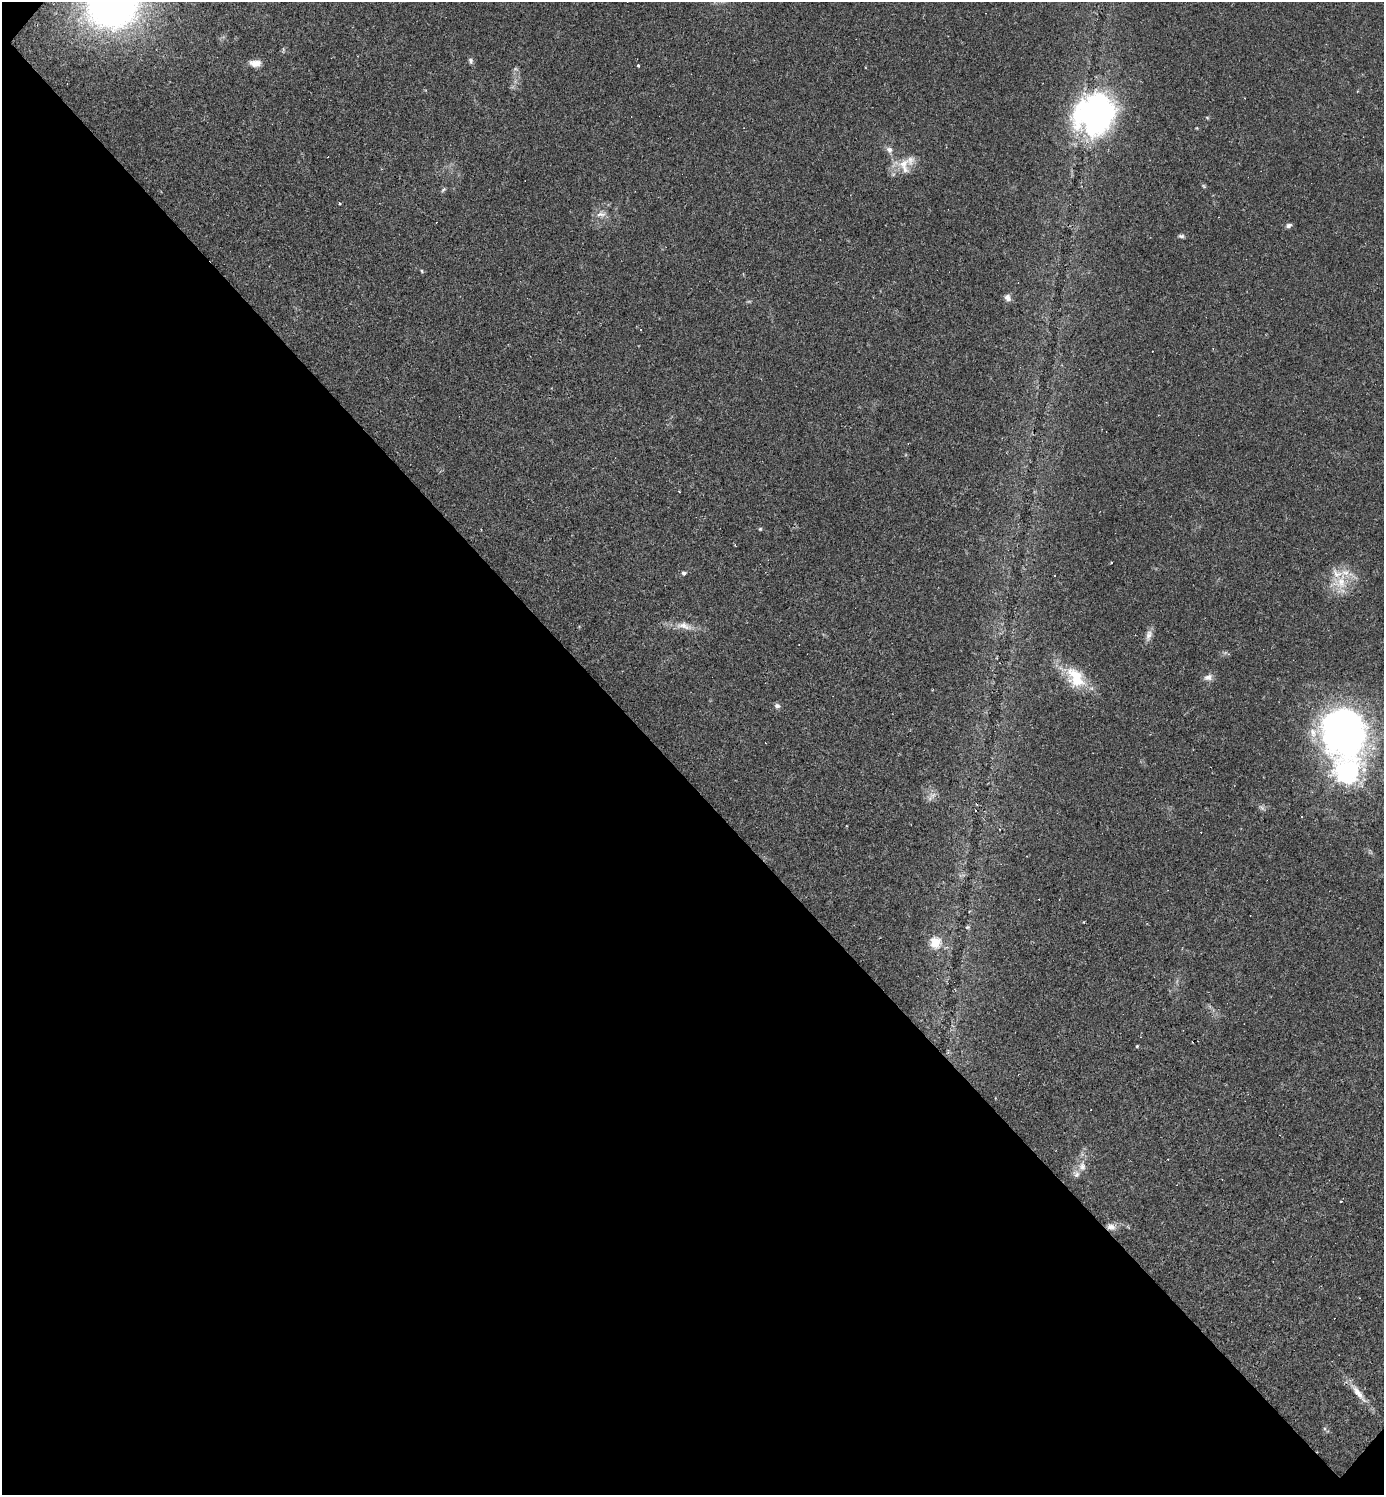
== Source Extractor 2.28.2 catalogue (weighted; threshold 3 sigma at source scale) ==
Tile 9 of 4 x 4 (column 1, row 3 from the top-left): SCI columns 294-1675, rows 1495-2987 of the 5975 x 5974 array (HDU 1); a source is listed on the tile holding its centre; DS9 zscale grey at full resolution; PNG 1386 x 1497 px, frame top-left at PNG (2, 2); no overlay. Shown black and unused: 48% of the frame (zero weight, under 2 of 3 exposures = <1% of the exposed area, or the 3 px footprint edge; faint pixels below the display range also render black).
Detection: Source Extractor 2.28.2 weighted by HDU 2 'WHT'; one run over the whole footprint, this tile lists its part. Background 0.0384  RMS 0.0049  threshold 0.0222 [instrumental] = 3 sigma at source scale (4.5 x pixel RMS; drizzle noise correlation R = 1.50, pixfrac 1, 0.05/0.05 arcsec/px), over >= 5 px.
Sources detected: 60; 4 too faint to see at this stretch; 10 cosmic-ray / hot-pixel residue — not listed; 2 inside a brighter listed object's ellipse — not listed separately; the other 44 listed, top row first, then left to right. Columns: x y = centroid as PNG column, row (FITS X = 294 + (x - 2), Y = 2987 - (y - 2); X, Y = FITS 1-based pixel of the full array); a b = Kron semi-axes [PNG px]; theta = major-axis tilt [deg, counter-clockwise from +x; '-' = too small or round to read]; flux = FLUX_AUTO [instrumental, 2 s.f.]
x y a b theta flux
113 6 41 35 16 260
283 50 6 4 73 0.71
470 61 7 6 - 1.3
255 63 14 8 -2 4.3
638 66 3 3 - 2.1
1357 91 3 3 - 0.35
1095 114 45 41 46 120
1207 118 6 4 -2 0.62
889 150 10 8 -43 2.5
904 164 32 14 4 11
1204 186 6 5 - 0.73
443 190 7 4 42 0.83
340 203 3 3 - 0.92
601 214 16 10 9 4.3
436 222 3 2 - 0.51
1289 226 7 6 - 1.4
1181 236 8 5 -2 1.2
422 271 6 4 -40 0.64
1008 298 10 7 -66 2.4
679 491 3 2 - 0.63
760 529 5 5 - 0.59
481 530 3 2 - 0.32
1111 563 3 3 - 1.4
684 573 6 6 - 1.2
1340 582 28 26 82 16
684 626 27 10 -10 6.6
1149 635 17 8 75 3.1
1208 677 11 7 14 2.8
1076 678 32 21 -53 19
777 706 8 6 -16 1.5
1344 732 59 44 -75 220
1346 772 7 7 - 400
933 795 13 7 39 2.8
1262 808 10 4 -45 1.3
1301 817 3 3 - 1.1
847 826 3 2 - 0.48
935 942 5 5 - 35
1137 1046 3 3 - 0.71
1082 1166 13 10 87 4.1
1341 1201 3 3 - 1
1111 1227 12 9 -19 3.5
1359 1298 3 2 - 0.35
1358 1393 37 8 -51 7.5
1325 1429 6 4 -71 0.75
Overlapping masked pixels (flux is a lower limit): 1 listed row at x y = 1111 1227
Isophote crosses this tile's border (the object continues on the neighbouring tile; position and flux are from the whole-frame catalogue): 1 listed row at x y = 113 6